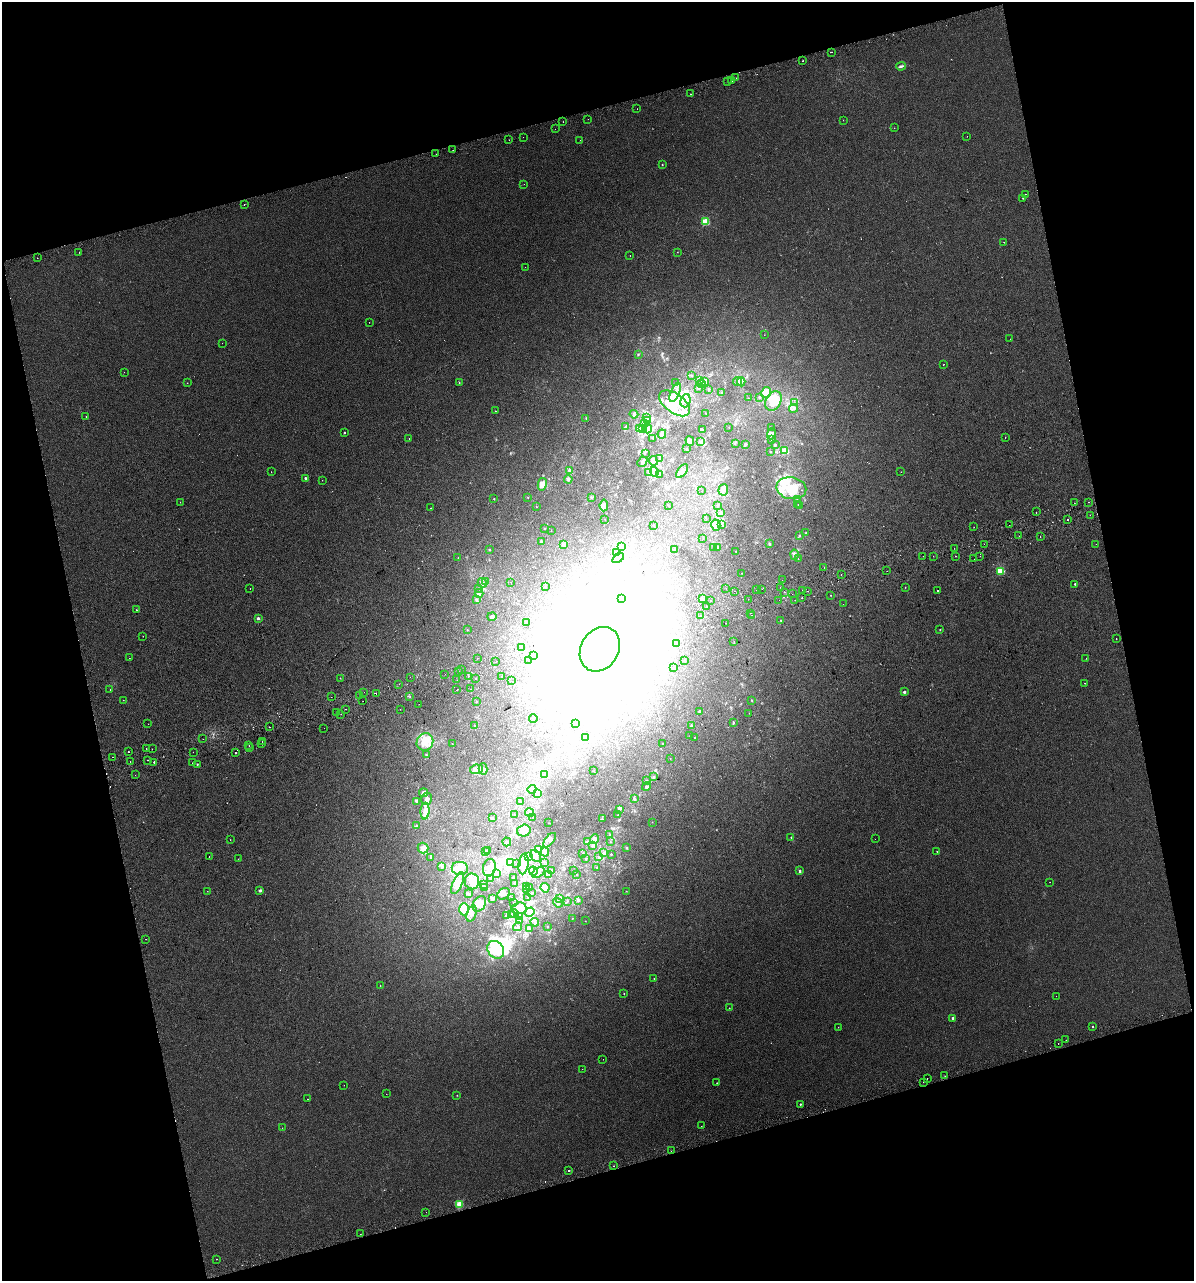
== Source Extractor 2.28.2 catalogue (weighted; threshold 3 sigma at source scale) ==
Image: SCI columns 56-4821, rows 43-5155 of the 4925 x 5196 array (HDU 1 of 3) = the unmasked area's bounding box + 8 px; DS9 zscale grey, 4 x 4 block average (1 PNG px = mean of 4 x 4 image px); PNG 1196 x 1283 px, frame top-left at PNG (2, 2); each listed source drawn as its Kron ellipse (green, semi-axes under 4 px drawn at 4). Shown black and unused: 31% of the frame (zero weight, under 2 of 3 exposures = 2% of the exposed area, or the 3 px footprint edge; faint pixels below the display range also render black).
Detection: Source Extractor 2.28.2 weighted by HDU 2 'WHT'. Background 0.00299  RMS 0.0037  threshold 0.0168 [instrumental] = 3 sigma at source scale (4.5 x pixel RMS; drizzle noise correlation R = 1.50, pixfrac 1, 0.0396/0.0396 arcsec/px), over >= 5 px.
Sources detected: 587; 17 too faint to see at this stretch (4 x 4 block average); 41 inside a brighter object's white glare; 33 cosmic-ray / hot-pixel residue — neither listed nor drawn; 23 coinciding with a brighter row at this scale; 43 inside a brighter listed object's ellipse — not listed separately; the other 430 listed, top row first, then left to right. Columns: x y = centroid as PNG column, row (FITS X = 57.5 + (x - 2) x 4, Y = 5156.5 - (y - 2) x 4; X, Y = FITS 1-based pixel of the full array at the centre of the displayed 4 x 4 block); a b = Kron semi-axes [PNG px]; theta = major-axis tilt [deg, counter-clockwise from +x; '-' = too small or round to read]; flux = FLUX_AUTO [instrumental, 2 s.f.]
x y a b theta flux
831 52 2 2 - 2.1
803 61 2 2 - 1.3
901 66 5 3 - 4
736 78 2 2 - 0.62
732 81 2 2 - 2.7
727 82 2 2 - 2.7
691 94 2 2 - 1.6
637 109 2 2 - 0.56
588 119 2 2 - 0.3
843 120 2 2 - 0.46
563 122 2 2 - 0.52
894 128 2 2 - 0.52
555 129 2 2 - 0.6
967 136 2 2 - 0.55
523 137 2 2 - 1.6
509 140 2 2 - 0.39
580 140 2 2 - 2.2
453 150 2 2 - 1.1
436 154 2 2 - 0.34
662 164 2 2 - 2.3
524 184 2 2 - 0.48
1026 194 2 2 - 0.92
1023 198 2 2 - 1.1
244 204 2 2 - 3.4
706 222 2 2 - 150
1004 242 2 2 - 1.3
79 252 2 2 - 0.9
677 252 2 2 - 0.67
630 256 2 2 - 1.3
37 258 2 2 - 1.3
525 267 2 2 - 0.35
369 322 2 2 - 0.68
764 335 2 2 - 0.38
1010 339 2 2 - 0.28
222 343 2 2 - 0.45
638 355 3 2 - 1.5
944 364 2 2 - 0.64
124 372 2 2 - 1.7
692 376 2 2 - 0.82
699 380 2 2 - 1.5
705 381 3 3 - 4
737 381 4 3 - 5.2
459 382 2 2 - 1.2
741 382 4 3 - 4.8
187 383 2 2 - 0.45
676 383 2 2 - 0.97
701 384 3 2 - 3.1
698 388 2 2 - 0.97
709 389 2 2 - 2.7
722 392 2 2 - 0.82
766 392 6 4 62 12
675 393 10 3 67 11
759 397 2 2 - 1.3
748 398 2 2 - 0.82
685 401 7 5 73 11
773 401 10 7 59 36
674 403 18 9 -36 47
795 403 2 2 - 0.72
794 408 4 2 - 3.9
495 411 2 2 - 1
705 413 2 2 - 0.54
634 414 4 3 - 3.7
86 416 2 2 - 0.91
646 418 2 2 - 1.6
586 419 2 2 - 0.56
648 421 4 3 - 4.6
644 423 2 2 - 2.4
626 427 3 2 - 3.2
729 427 2 2 - 0.41
639 428 3 2 - 4
772 428 2 2 - 0.76
642 429 2 2 - 1.4
648 429 4 4 - 5.6
702 430 4 2 - 2.8
344 433 2 2 - 3.9
662 434 4 3 - 6.8
771 434 5 4 - 8.5
1005 437 2 2 - 0.59
653 438 2 2 - 1.3
409 439 2 2 - 0.94
771 440 3 2 - 1.9
690 441 5 3 - 5
700 442 4 2 - 3.2
735 443 2 2 - 1.3
745 444 4 3 - 3.1
775 445 3 2 - 2
686 449 2 2 - 1.1
785 451 2 2 - 110
770 452 2 2 - 0.85
645 453 2 2 - 0.79
660 458 2 2 - 0.63
653 461 5 4 - 6
642 462 5 2 - 3.4
569 471 4 3 - 4
682 471 8 4 53 8.2
271 472 2 2 - 0.4
649 472 4 2 - 2.5
655 472 5 2 - 3.8
901 472 2 2 - 0.42
659 474 3 2 - 1.7
305 478 2 2 - 8.4
568 479 4 3 - 4.1
322 480 2 2 - 0.66
542 484 6 4 76 21
791 488 15 11 -11 60
723 490 5 4 - 8.5
702 491 2 2 - 0.54
528 497 2 2 - 0.78
591 497 2 2 - 1.8
494 499 2 2 - 1.1
797 500 2 2 - 0.97
180 502 2 2 - 0.49
1089 502 2 2 - 4.3
1074 503 2 2 - 3.7
798 504 2 2 - 0.62
604 505 6 3 83 5.7
718 505 3 2 - 2.4
669 506 2 2 - 0.54
800 506 2 2 - 1.2
536 507 2 2 - 1
430 508 2 2 - 0.78
1036 512 2 2 - 2.7
721 513 3 2 - 3.1
1090 515 2 2 - 1.1
706 518 2 2 - 0.91
605 519 2 2 - 0.5
1067 519 2 2 - 0.85
722 524 2 2 - 0.92
653 525 2 2 - 1.2
716 525 6 4 -75 15
1009 525 2 2 - 0.98
974 527 2 2 - 1.3
545 528 2 2 - 1.3
551 531 2 2 - 0.58
806 533 2 2 - 1.1
800 536 3 2 - 1.3
1019 536 2 2 - 2.3
1040 537 2 2 - 0.95
703 538 2 2 - 0.54
541 542 2 2 - 3.4
563 544 2 2 - 6.1
770 544 2 2 - 2.6
984 544 2 2 - 1.9
1096 544 2 2 - 3
621 546 2 2 - 1.1
713 547 2 2 - 1.1
718 547 2 2 - 1
954 548 2 2 - 0.49
674 549 2 2 - 1.3
489 550 2 2 - 0.88
736 551 2 2 - 0.58
617 552 3 3 - 2.5
795 555 5 3 - 6.4
923 556 2 2 - 0.47
933 556 2 2 - 0.56
955 556 2 2 - 1.2
980 556 2 2 - 2.1
458 558 2 2 - 0.54
618 558 6 3 36 7.7
798 559 2 2 - 0.68
974 559 2 2 - 1.3
824 567 2 2 - 1.3
887 571 2 2 - 1.3
1000 571 2 2 - 160
742 573 2 2 - 1.1
841 574 2 2 - 2.2
782 580 2 2 - 0.72
485 582 2 2 - 0.54
511 582 2 2 - 0.9
482 583 5 2 - 3.4
1075 584 2 2 - 3.2
545 587 2 2 - 0.39
780 587 2 2 - 1.5
905 587 2 2 - 0.87
250 589 2 2 - 2.2
479 589 2 2 - 0.78
726 589 2 2 - 0.37
756 589 2 2 - 2
762 589 2 2 - 0.8
802 590 2 2 - 1.1
937 590 2 2 - 14
735 591 2 2 - 54
808 591 2 2 - 4
785 592 2 2 - 1.6
479 593 4 2 - 2.1
792 594 2 2 - 2.4
831 595 2 2 - 0.84
802 598 2 2 - 1.8
622 599 2 2 - 0.47
702 599 2 2 - 5.2
748 599 2 2 - 0.91
477 600 3 2 - 1.7
710 600 2 2 - 8.9
779 600 2 2 - 0.37
795 600 2 2 - 0.39
843 604 2 2 - 1.1
707 607 2 2 - 3.7
136 610 2 2 - 2.3
751 613 2 2 - 3.3
752 615 2 2 - 3
700 616 2 2 - 2.1
492 617 4 4 - 4.8
258 618 2 2 - 12
781 621 2 2 - 1.1
526 622 2 2 - 1.2
726 623 2 2 - 1.3
467 630 2 2 - 1.1
940 630 2 2 - 1.4
143 636 2 2 - 0.64
1116 639 2 2 - 0.88
734 642 2 2 - 0.65
676 644 2 2 - 0.91
521 647 2 2 - 0.65
600 649 23 19 59 2400
534 655 2 2 - 0.34
129 658 2 2 - 0.94
477 658 2 2 - 4.3
1086 658 2 2 - 0.69
529 661 2 2 - 1.5
684 661 2 2 - 0.67
496 662 2 2 - 4.1
674 668 2 2 - 0.8
461 670 2 2 - 0.9
459 672 2 2 - 11
445 674 2 2 - 0.62
410 677 2 2 - 0.94
468 677 2 2 - 1.1
501 677 2 2 - 1.1
340 678 2 2 - 0.78
475 679 2 2 - 0.61
457 680 2 2 - 1
511 681 2 2 - 0.38
1085 683 2 2 - 1.9
399 684 2 2 - 0.5
470 689 2 2 - 1.4
110 690 2 2 - 1.9
457 690 2 2 - 5.2
364 692 2 2 - 1.5
904 692 2 2 - 12
376 693 2 2 - 0.89
359 696 2 2 - 0.56
410 696 2 2 - 0.76
331 697 2 2 - 1.2
123 700 2 2 - 0.5
751 700 2 2 - 0.76
363 701 2 2 - 2.4
476 702 2 2 - 0.96
419 704 2 2 - 1.9
346 709 2 2 - 2.1
400 709 2 2 - 0.39
700 711 4 2 - 1.8
336 712 2 2 - 1.7
749 713 2 2 - 0.42
341 714 2 2 - 0.46
533 719 4 2 - 2.6
733 723 3 2 - 2.2
148 724 2 2 - 0.66
575 724 2 2 - 0.85
691 725 2 2 - 3.3
474 726 2 2 - 0.67
269 727 2 2 - 2.2
324 728 2 2 - 0.63
690 736 2 2 - 0.62
586 737 4 3 - 5.1
694 738 2 2 - 1.9
203 739 2 2 - 0.35
262 741 2 2 - 3
425 742 9 8 - 39
262 743 2 2 - 2.7
452 743 2 2 - 0.51
663 743 2 2 - 1
249 745 2 2 - 1.9
250 748 2 2 - 0.58
146 749 2 2 - 7.9
152 749 2 2 - 0.83
128 751 2 2 - 1.5
193 752 2 2 - 0.87
235 753 2 2 - 3
426 755 2 2 - 1.5
113 757 2 2 - 3.7
670 758 2 2 - 0.6
148 760 2 2 - 3.1
130 762 2 2 - 35
154 762 2 2 - 2.6
192 763 2 2 - 2.8
197 764 2 2 - 2.9
476 769 6 4 8 11
483 769 6 3 -75 4.2
594 771 2 2 - 0.54
544 774 2 2 - 1.1
135 775 2 2 - 0.51
654 776 2 2 - 1
647 780 2 2 - 0.94
647 787 4 2 - 3.2
532 789 4 2 - 2.7
424 793 4 3 - 6.7
538 794 3 2 - 1.9
426 799 6 5 - 9.2
634 799 3 3 - 2.8
416 801 3 3 - 3
521 801 2 2 - 0.85
620 809 2 2 - 2
425 811 8 4 88 17
529 813 4 4 - 4.8
515 814 2 2 - 0.52
618 815 2 2 - 1.7
532 817 2 2 - 0.37
492 818 2 2 - 3.8
602 819 2 2 - 1
652 822 2 2 - 0.61
548 823 2 2 - 0.59
416 826 2 2 - 2.6
524 831 7 6 - 17
609 835 2 2 - 0.5
791 837 2 2 - 2.1
594 839 5 4 - 7.8
875 839 2 2 - 0.29
230 840 2 2 - 0.51
549 840 9 3 52 8.6
507 842 4 3 - 3
587 842 2 2 - 1.4
610 842 2 2 - 0.73
593 845 4 2 - 2.7
423 848 5 5 - 11
627 848 2 2 - 3.3
538 849 2 2 - 0.69
488 850 2 2 - 1.8
937 851 2 2 - 0.76
485 852 3 3 - 3.4
545 852 4 3 - 6.2
583 853 2 2 - 0.92
604 853 3 2 - 3.5
611 854 2 2 - 2.1
209 856 2 2 - 1.9
529 856 3 2 - 2.6
536 856 6 5 - 9.2
430 857 3 2 - 1.7
598 857 2 2 - 0.75
238 859 2 2 - 0.87
586 859 2 2 - 1.3
511 863 4 3 - 14
544 863 2 2 - 1
517 864 2 2 - 0.73
524 864 10 5 82 13
442 866 4 2 - 4.1
597 867 2 2 - 1.4
460 868 8 6 -7 25
489 868 9 6 76 14
551 870 3 2 - 1.4
533 871 4 3 - 5.9
573 871 2 2 - 0.44
800 871 2 2 - 11
538 873 7 4 37 12
497 874 3 2 - 1.4
549 874 2 2 - 0.53
577 874 2 2 - 0.57
513 877 2 2 - 1.1
491 878 4 2 - 2.2
472 881 8 7 - 28
1050 882 2 2 - 0.4
458 883 12 5 66 18
514 884 2 2 - 0.54
483 885 2 2 - 0.93
526 887 2 2 - 0.95
484 888 2 2 - 1.8
529 888 3 2 - 1.5
545 888 5 4 - 9.4
260 890 2 2 - 13
526 890 2 2 - 0.8
207 891 2 2 - 0.44
626 891 2 2 - 0.5
532 893 2 2 - 0.7
468 894 4 3 - 3.3
504 894 6 5 - 7.1
512 898 2 2 - 0.74
528 898 2 2 - 1.4
492 899 3 2 - 5.7
559 899 2 2 - 1.2
578 900 2 2 - 4.5
567 901 2 2 - 0.94
514 903 2 2 - 0.82
558 903 5 2 - 3.5
479 904 8 6 56 21
519 908 7 6 - 15
464 909 6 5 - 80
530 912 5 4 - 8.5
472 913 8 4 70 13
512 914 2 2 - 0.89
514 914 4 2 - 3.9
506 916 3 2 - 2.4
520 916 2 2 - 1.4
572 918 2 2 - 0.56
520 921 3 2 - 2.3
585 921 2 2 - 0.53
535 922 4 3 - 3.7
517 927 4 2 - 3.3
548 927 2 2 - 0.84
529 928 3 2 - 2.5
146 939 2 2 - 1.2
496 950 9 7 -52 110
654 978 2 2 - 0.8
380 986 2 2 - 0.79
624 993 2 2 - 1.4
1056 996 2 2 - 0.41
729 1008 2 2 - 0.69
953 1018 2 2 - 9
1093 1026 2 2 - 4
838 1027 2 2 - 0.44
1066 1040 2 2 - 1.2
1058 1043 2 2 - 1.1
603 1059 2 2 - 0.35
582 1069 2 2 - 0.36
945 1076 2 2 - 0.49
927 1078 2 2 - 1.5
924 1082 2 2 - 1.8
717 1083 2 2 - 0.79
344 1085 2 2 - 1.6
386 1094 2 2 - 0.44
457 1095 2 2 - 0.81
307 1099 2 2 - 0.94
800 1104 2 2 - 3.6
701 1126 2 2 - 0.57
282 1128 2 2 - 0.34
671 1151 2 2 - 0.38
614 1166 2 2 - 0.76
568 1171 2 2 - 1.9
459 1204 2 2 - 95
426 1212 2 2 - 0.3
360 1234 2 2 - 3.2
217 1259 2 2 - 0.62
Diffuse or blended objects may show on this block-average render without a row.